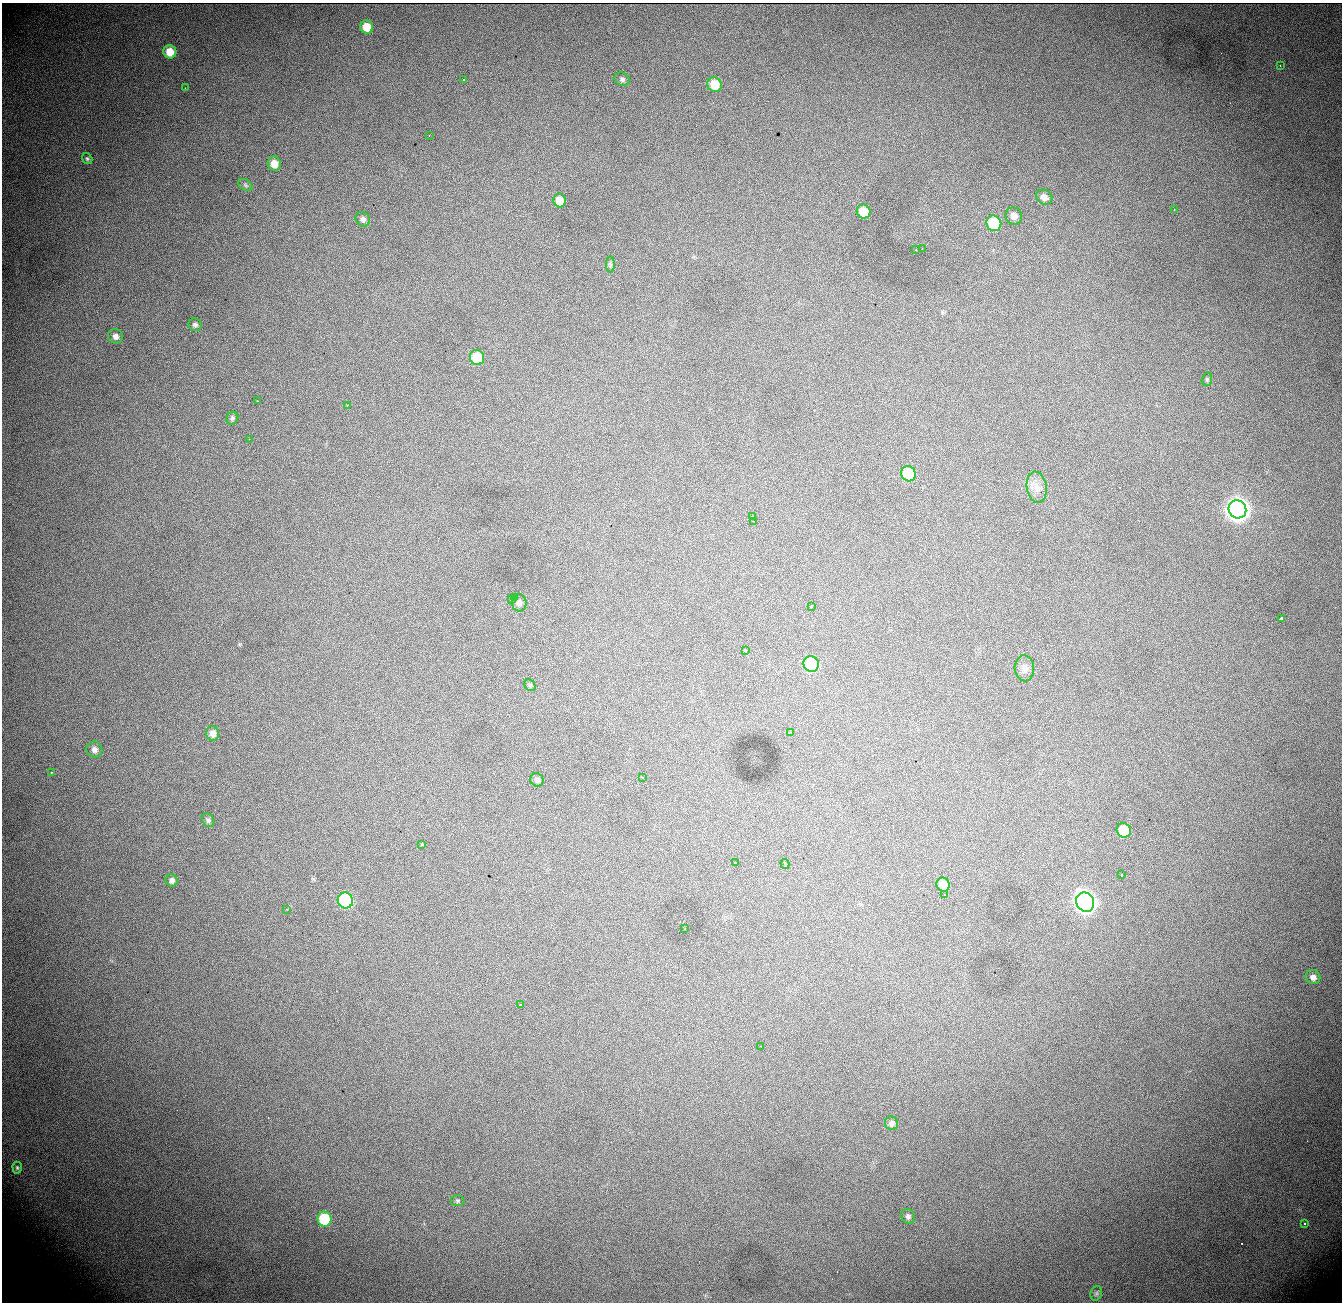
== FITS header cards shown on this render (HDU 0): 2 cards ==
NAXIS1  = 1340
NAXIS2  = 1300

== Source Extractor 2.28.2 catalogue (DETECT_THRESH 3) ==
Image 1340 x 1300 px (HDU 0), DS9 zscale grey, 1 PNG px = 1 image px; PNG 1344 x 1304 px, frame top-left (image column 1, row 1300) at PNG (2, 3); each listed source drawn as its Kron ellipse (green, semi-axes under 4 px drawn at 4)
Background 1090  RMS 13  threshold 40.2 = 3 sigma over >= 5 px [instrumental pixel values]
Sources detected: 72; all 72 listed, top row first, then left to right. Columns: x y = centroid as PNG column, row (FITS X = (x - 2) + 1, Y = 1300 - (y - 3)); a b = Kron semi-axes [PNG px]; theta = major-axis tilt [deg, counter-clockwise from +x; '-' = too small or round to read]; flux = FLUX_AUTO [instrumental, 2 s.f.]
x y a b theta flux
367 27 6 6 - 17000
170 52 7 6 - 15000
1280 66 2 2 - 660
622 79 8 6 -27 2400
463 80 3 2 - 3000
714 84 7 7 - 20000
185 88 2 2 - 490
429 135 3 2 - 1000
87 159 6 5 - 1500
274 164 7 6 - 10000
245 185 8 5 -37 1700
1044 197 8 7 - 5800
559 201 7 6 - 13000
1174 210 2 2 - 480
864 211 7 6 - 21000
1014 216 9 8 - 6800
363 219 8 7 - 3300
994 223 8 7 - 58000
922 249 3 2 - 960
916 250 3 2 - 1500
610 265 8 4 90 1700
195 325 6 6 - 2500
115 336 7 7 - 4200
477 358 7 7 - 32000
1207 379 7 5 75 1400
257 401 3 2 - 1200
347 405 2 2 - 540
232 418 7 5 60 2100
249 439 2 2 - 4500
909 474 8 7 - 48000
1037 487 15 10 -80 8700
1237 509 9 8 - 930000
752 516 3 2 - 1200
754 521 2 2 - 560
514 598 3 3 - 1200
511 599 3 3 - 2700
519 603 8 7 - 3400
811 606 3 3 - 2100
1281 618 3 3 - 4700
745 650 3 3 - 5600
811 664 8 7 - 77000
1024 668 13 9 -86 6100
530 685 6 5 - 1400
213 733 7 6 - 6300
791 733 3 2 - 1500
94 750 8 7 - 4200
51 772 2 2 - 710
642 777 2 2 - 560
537 780 7 6 - 3000
208 820 7 6 - 2200
1124 830 7 7 - 33000
422 844 3 2 - 5000
735 863 3 2 - 970
785 864 5 3 - 4600
1121 875 3 2 - 990
172 880 6 6 - 3500
943 885 7 6 - 18000
945 895 3 2 - 640
345 900 8 7 - 160000
1085 902 10 8 -60 680000
286 909 3 2 - 600
684 929 2 2 - 550
1313 977 7 7 - 4800
520 1005 3 3 - 6300
760 1046 3 2 - 870
891 1123 7 6 - 3800
17 1168 6 4 -88 1400
457 1201 7 5 0 1400
908 1216 8 6 -55 2800
324 1219 7 7 - 60000
1304 1223 3 2 - 2600
1096 1293 7 5 69 1900